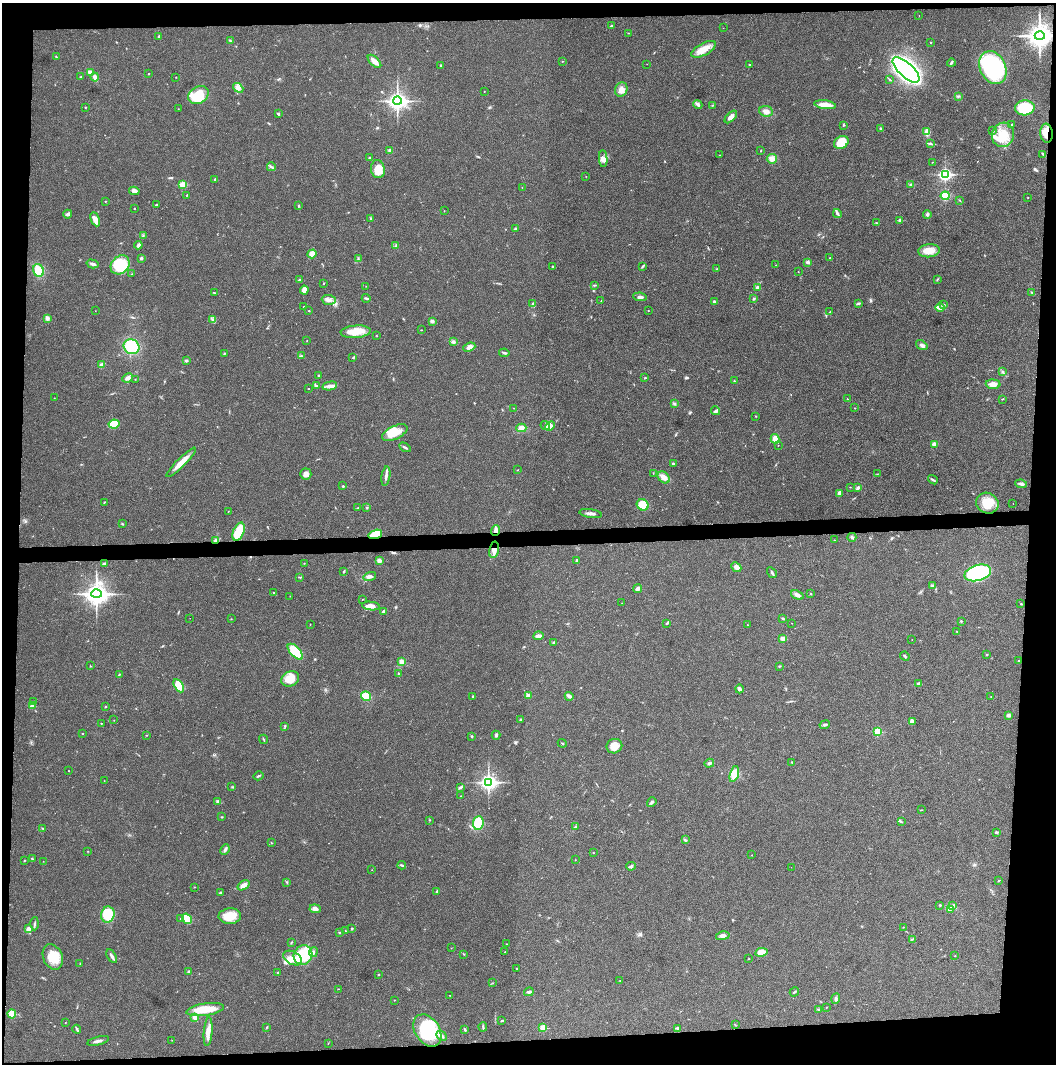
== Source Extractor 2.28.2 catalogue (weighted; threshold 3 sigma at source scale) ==
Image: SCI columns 4-4218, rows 1-4245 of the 4219 x 4245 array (HDU 1 of 3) = the unmasked area's bounding box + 8 px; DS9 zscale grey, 4 x 4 block average (1 PNG px = mean of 4 x 4 image px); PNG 1058 x 1066 px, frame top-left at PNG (2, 3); each listed source drawn as its Kron ellipse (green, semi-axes under 4 px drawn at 4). Shown black and unused: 9% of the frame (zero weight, under 3 of 4 exposures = <1% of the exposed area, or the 3 px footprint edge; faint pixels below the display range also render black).
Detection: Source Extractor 2.28.2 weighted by HDU 2 'WHT'. Background 0.0193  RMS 0.0041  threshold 0.0185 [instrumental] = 3 sigma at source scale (4.5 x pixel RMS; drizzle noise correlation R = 1.50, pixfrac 1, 0.05/0.05 arcsec/px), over >= 5 px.
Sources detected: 405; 2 inside a brighter object's white glare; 2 cosmic-ray / hot-pixel residue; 1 long thin detection or spike segment (spike, bleed or trail) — neither listed nor drawn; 3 coinciding with a brighter row at this scale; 26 inside a brighter listed object's ellipse — not listed separately; the other 371 listed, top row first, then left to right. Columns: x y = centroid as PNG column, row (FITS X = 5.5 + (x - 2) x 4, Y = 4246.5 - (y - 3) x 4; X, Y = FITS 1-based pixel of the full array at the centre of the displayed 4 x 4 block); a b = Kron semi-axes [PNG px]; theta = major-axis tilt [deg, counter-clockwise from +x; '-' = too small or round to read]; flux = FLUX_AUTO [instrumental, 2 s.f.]
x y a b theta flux
919 16 2 2 - 0.48
611 26 3 2 - 2
723 28 2 2 - 0.48
628 33 2 2 - 0.85
1040 36 5 4 - 2100
158 37 3 2 - 2.4
230 41 3 2 - 1.7
930 42 2 2 - 1.3
704 49 13 6 29 33
56 57 3 2 - 1.8
374 61 8 3 -44 24
562 61 2 2 - 0.99
951 63 4 2 - 3.5
647 64 2 2 - 0.52
749 64 2 2 - 4.4
441 66 3 2 - 2.2
993 68 17 13 -64 290
906 70 17 7 -43 970
90 72 4 2 - 14
149 73 2 2 - 1
81 77 3 2 - 0.87
95 77 4 3 - 7.6
176 77 2 2 - 0.7
890 80 3 2 - 1.5
238 88 6 4 -38 8.7
621 89 7 6 - 16
484 91 2 2 - 0.61
198 95 11 8 31 66
958 96 3 2 - 2.9
397 101 4 3 - 1000
698 105 5 3 - 5.4
713 105 2 2 - 0.71
825 105 11 4 -8 28
85 107 2 2 - 1.3
1025 108 10 7 4 79
178 109 2 2 - 0.74
766 111 7 5 -8 12
278 114 3 2 - 3.2
731 117 8 4 45 11
843 125 3 2 - 2
1012 125 2 2 - 2.5
881 129 3 2 - 1.8
927 131 4 3 - 20
993 131 3 2 - 1.7
1046 133 9 6 -82 26
1003 135 12 11 - 52
841 142 7 6 - 57
931 144 2 2 - 1.3
389 150 3 3 - 3.7
761 150 2 2 - 1.1
1043 154 3 2 - 3.1
719 155 2 2 - 0.63
369 158 2 2 - 2.6
603 159 8 4 -87 12
772 159 5 5 - 9.7
932 162 2 2 - 0.65
271 167 4 2 - 4.1
378 169 9 7 -77 32
945 174 3 2 - 480
586 176 2 2 - 0.6
215 179 2 2 - 4.2
182 184 2 2 - 64
911 185 3 2 - 4.3
522 187 2 2 - 0.75
134 191 5 4 - 12
187 195 2 2 - 1.3
945 196 4 3 - 46
1028 198 2 2 - 0.88
960 200 2 2 - 1.1
105 201 2 2 - 1.3
156 205 3 2 - 2.4
298 206 3 2 - 1.8
134 208 2 2 - 1.2
444 211 2 2 - 0.64
837 213 4 3 - 5.9
68 214 4 3 - 5.2
927 214 4 3 - 4.6
95 219 7 4 -65 14
370 219 3 2 - 1.9
900 220 2 2 - 15
876 223 2 2 - 0.91
515 229 2 2 - 1.3
143 236 2 2 - 0.87
138 245 4 3 - 6.5
396 245 3 2 - 1.3
929 251 11 6 5 26
312 254 5 4 - 13
141 258 2 2 - 4.8
830 258 2 2 - 1.4
358 259 3 2 - 1.4
808 262 3 3 - 6.3
92 264 6 3 -15 7
120 265 10 8 44 77
776 265 2 2 - 0.74
553 266 2 2 - 4.6
642 266 3 2 - 2.5
717 269 3 2 - 1.6
38 270 6 5 - 42
798 272 2 2 - 1.4
132 274 2 2 - 2.2
937 279 3 2 - 1.6
299 280 3 2 - 2.3
324 283 2 2 - 1.6
595 285 3 2 - 1.9
366 286 2 2 - 0.53
757 288 2 2 - 21
304 290 4 4 - 13
1032 292 2 2 - 1.4
214 293 2 2 - 1.2
640 297 7 3 -8 6.6
366 298 4 2 - 4.3
754 298 2 2 - 1.2
329 300 7 5 -3 9.8
601 301 2 2 - 0.76
714 302 3 3 - 3.5
859 303 4 2 - 2.6
533 304 3 3 - 3.8
943 304 2 2 - 1.3
304 306 3 2 - 1.4
940 308 4 3 - 9.2
95 311 2 2 - 0.45
309 311 2 2 - 2.2
648 311 2 2 - 0.81
830 311 2 2 - 1.1
47 318 4 3 - 7.2
213 320 4 2 - 3.7
432 321 3 3 - 5.6
421 330 2 2 - 1
356 332 15 6 4 38
377 335 2 2 - 0.79
307 340 2 2 - 1
453 342 3 3 - 5.4
922 345 6 3 -35 7.4
131 347 8 7 - 84
469 347 6 4 22 11
504 353 5 2 - 3.9
224 354 3 2 - 1.8
301 356 4 3 - 3.7
353 358 2 2 - 1.6
186 360 3 2 - 3.9
102 364 3 2 - 2.5
1003 371 2 2 - 0.99
318 375 2 2 - 2
128 378 6 3 25 8.8
645 378 2 2 - 2.8
135 379 2 2 - 0.62
734 381 2 2 - 1.1
993 384 7 4 -3 15
316 386 3 2 - 3.7
330 386 7 3 11 14
308 388 2 2 - 1
54 398 2 2 - 0.87
847 399 2 2 - 1
1002 399 3 2 - 1.1
674 404 2 2 - 1.3
514 408 2 2 - 0.54
855 408 2 2 - 0.96
716 411 4 3 - 4.5
755 416 2 2 - 2
114 424 5 4 - 33
545 426 5 3 - 6
550 426 5 4 - 18
521 428 5 3 - 7.4
395 433 13 6 24 41
775 439 5 3 - 19
934 444 3 3 - 11
778 445 2 2 - 0.74
405 447 6 2 -30 4.1
181 462 20 4 45 27
673 464 3 2 - 3.2
517 470 2 2 - 0.8
653 473 2 2 - 0.56
306 474 5 5 - 11
877 474 3 2 - 1
386 476 10 2 82 7.6
664 477 7 5 -43 15
933 480 5 2 - 3.6
1021 484 6 2 -8 7.2
343 486 2 2 - 5.7
850 487 2 2 - 0.86
858 487 4 3 - 4.1
839 493 4 3 - 10
104 502 3 2 - 1.2
987 503 11 10 - 52
1013 504 2 2 - 0.4
643 505 6 5 - 37
367 507 3 2 - 1.5
358 508 2 2 - 0.67
228 511 2 2 - 0.76
591 513 11 3 -8 10
122 524 3 2 - 2.2
495 530 5 4 - 8
239 532 9 5 67 56
375 534 7 4 15 45
852 537 4 3 - 5.1
216 540 4 2 - 6.1
834 540 2 2 - 1.1
494 550 8 4 80 17
379 561 4 3 - 9.4
577 561 4 2 - 2.9
304 563 2 2 - 0.93
104 564 3 2 - 4.2
736 567 5 4 - 11
343 571 3 2 - 1.2
772 573 6 2 -56 4.5
978 573 14 8 16 300
370 576 6 4 15 8.2
300 577 4 2 - 2
932 585 2 2 - 2
638 589 4 3 - 8.9
274 593 2 2 - 1.6
96 594 5 4 - 1500
810 594 2 2 - 3.2
797 595 6 3 -24 11
290 596 2 2 - 0.6
362 599 2 2 - 0.77
622 603 2 2 - 0.53
1021 604 2 2 - 1.8
371 606 9 4 -7 13
384 611 4 2 - 6
190 618 2 2 - 0.4
783 618 4 2 - 2.1
231 619 2 2 - 0.72
961 621 2 2 - 1.6
667 623 4 2 - 2.6
791 623 2 2 - 0.64
310 624 2 2 - 0.84
748 625 2 2 - 0.64
957 632 2 2 - 1.3
538 636 5 3 - 10
783 639 2 2 - 36
912 640 2 2 - 0.47
554 642 3 2 - 3.9
295 652 10 5 -47 72
987 654 2 2 - 1.8
905 656 5 2 - 2.8
1018 661 2 2 - 0.99
401 662 3 3 - 15
90 666 2 2 - 1
779 666 2 2 - 1.8
119 674 3 2 - 1.7
398 674 2 2 - 1.6
290 679 9 7 27 41
918 684 3 3 - 5.9
179 686 7 4 -59 49
739 689 4 3 - 6.8
528 695 2 2 - 24
366 696 5 4 - 49
473 696 2 2 - 2.5
569 696 4 3 - 7
991 697 2 2 - 0.57
33 702 2 2 - 1.6
32 706 2 2 - 36
105 707 2 2 - 1.8
1008 715 3 3 - 6.2
114 720 2 2 - 0.83
521 720 2 2 - 4.4
912 721 4 3 - 9.5
101 723 2 2 - 1.3
825 725 5 2 - 3.7
285 726 3 2 - 2.1
878 732 2 2 - 110
82 734 2 2 - 2.5
147 735 2 2 - 0.8
496 735 4 2 - 3.9
472 736 2 2 - 2.2
264 739 5 2 - 1.8
562 743 4 2 - 1.1
614 746 8 7 - 23
792 762 2 2 - 2.4
709 763 5 3 - 4.5
68 771 2 2 - 1
734 774 8 4 74 40
259 776 5 2 - 3.1
104 781 2 2 - 0.43
488 782 4 3 - 850
232 787 2 2 - 0.97
460 787 3 2 - 3.4
461 796 2 2 - 0.85
218 801 3 3 - 4.3
652 802 5 3 - 4.5
921 810 3 2 - 1.2
222 817 2 2 - 1.5
430 820 2 2 - 1.2
901 822 3 2 - 1.9
478 823 7 5 82 82
575 827 4 2 - 3.2
42 828 2 2 - 1.3
996 832 2 2 - 10
685 840 3 2 - 1.9
271 843 2 2 - 1.4
225 849 6 2 66 4.5
88 851 2 2 - 0.67
593 853 2 2 - 1.4
751 855 2 2 - 0.76
32 859 3 2 - 2
24 860 2 2 - 1.2
575 860 2 2 - 0.84
43 861 2 2 - 0.47
402 865 4 2 - 3
631 866 5 2 - 3.5
791 867 2 2 - 0.4
372 870 2 2 - 0.44
999 880 3 2 - 1.9
287 882 3 2 - 1.7
243 885 6 3 34 15
194 887 2 2 - 0.93
220 892 3 2 - 2.4
437 892 3 2 - 2.3
940 905 2 2 - 2.2
952 906 4 2 - 3.8
315 909 6 4 -6 11
950 909 4 2 - 3.6
108 915 8 6 82 57
230 916 11 7 2 36
181 919 2 2 - 2.9
187 919 6 2 -57 64
35 924 6 2 88 3.4
903 927 2 2 - 1.2
29 928 3 3 - 9.6
352 929 3 2 - 2.4
345 931 2 2 - 1.1
339 932 3 2 - 1.3
723 936 7 3 13 8.6
912 939 2 2 - 1.3
291 943 4 2 - 1.8
506 944 2 2 - 0.73
451 948 2 2 - 0.67
313 952 5 3 - 5.8
505 952 3 2 - 1.6
761 952 6 4 11 27
464 954 2 2 - 1.4
303 955 10 9 - 95
112 956 7 2 -58 8.1
955 956 2 2 - 0.73
53 957 13 9 -68 50
293 958 10 6 -27 35
749 959 2 2 - 0.73
80 963 2 2 - 1.1
516 968 2 2 - 1.1
189 972 2 2 - 1.9
278 972 2 2 - 1.7
378 974 2 2 - 1.7
620 981 2 2 - 0.86
493 983 2 2 - 0.59
338 989 2 2 - 1
529 992 5 3 - 3.8
794 992 5 2 - 2.6
449 995 2 2 - 0.7
836 999 5 3 - 4.5
394 1000 2 2 - 0.7
827 1007 2 2 - 0.71
205 1009 19 6 8 50
819 1010 3 2 - 1.9
12 1014 4 4 - 32
195 1017 3 3 - 8.7
502 1021 4 2 - 2.2
65 1022 2 2 - 0.97
735 1025 2 2 - 1.2
483 1027 5 2 - 3
266 1028 2 2 - 0.94
543 1028 2 2 - 69
677 1028 3 2 - 3.4
77 1029 4 2 - 3.2
465 1029 2 2 - 2
427 1030 17 12 -57 140
208 1032 14 4 85 19
441 1036 6 3 -41 7
172 1040 2 2 - 0.45
98 1041 11 2 15 9.3
328 1043 3 2 - 0.96
Overlapping masked pixels (flux is a lower limit): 6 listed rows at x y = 1040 36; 1046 133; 495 530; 375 534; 216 540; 494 550
Diffuse or blended objects may show on this block-average render without a row.